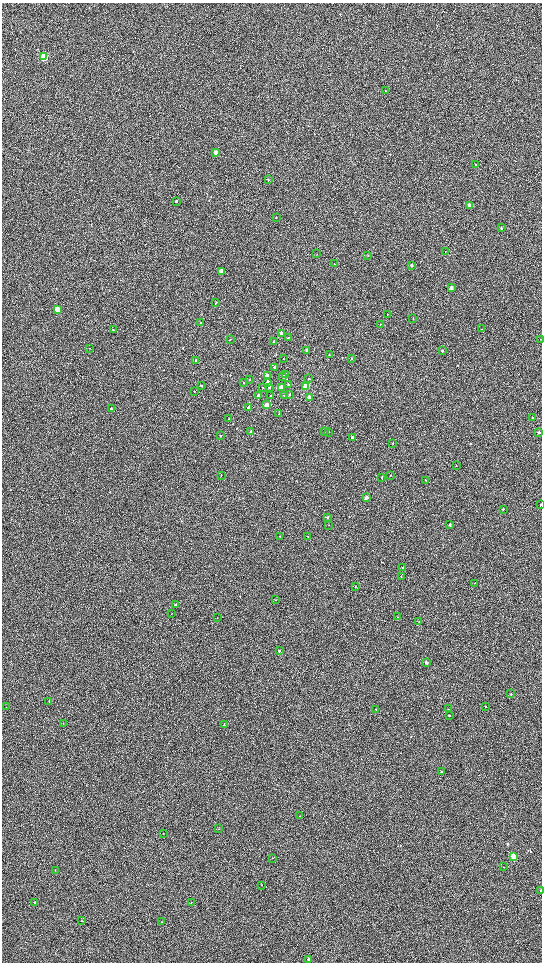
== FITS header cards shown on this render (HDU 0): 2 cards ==
NAXIS1  =                 1080 / length of data axis 1
NAXIS2  =                 1920 / length of data axis 2

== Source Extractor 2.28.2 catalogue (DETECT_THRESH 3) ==
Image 1080 x 1920 px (HDU 0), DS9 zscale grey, zoomed out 1/2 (1 PNG px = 2 x 2 image px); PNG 544 x 964 px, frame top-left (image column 1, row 1919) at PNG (2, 3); each listed source drawn as its Kron ellipse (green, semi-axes under 4 px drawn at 4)
Background 602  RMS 57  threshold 170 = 3 sigma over >= 5 px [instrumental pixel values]
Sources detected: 122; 4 cannot appear on this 1/2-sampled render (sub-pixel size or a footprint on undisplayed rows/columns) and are neither listed nor drawn; the other 118 listed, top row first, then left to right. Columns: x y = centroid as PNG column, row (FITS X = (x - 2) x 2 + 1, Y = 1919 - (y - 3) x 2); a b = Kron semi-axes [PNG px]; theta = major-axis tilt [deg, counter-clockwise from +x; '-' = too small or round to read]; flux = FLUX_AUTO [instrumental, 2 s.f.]
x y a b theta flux
44 56 4 3 - 920000
385 91 2 1 - 4100
215 152 3 3 - 84000
476 164 2 2 - 4600
268 179 3 2 - 8100
176 201 3 2 - 14000
470 206 3 2 - 210000
276 217 3 2 - 3300
501 228 2 2 - 12000
445 252 3 2 - 5300
317 254 3 2 - 4600
368 255 3 2 - 4000
334 263 2 2 - 4600
411 265 3 2 - 23000
221 271 3 3 - 220000
451 288 2 2 - 130000
216 303 3 2 - 8300
58 310 3 3 - 230000
387 314 2 1 - 3100
413 318 3 2 - 4600
201 323 3 2 - 7600
381 324 3 2 - 3400
482 329 2 2 - 5100
113 330 3 3 - 12000
281 333 3 2 - 72000
288 338 2 2 - 11000
541 339 2 2 - 4300
230 340 3 2 - 6400
274 342 3 2 - 16000
90 348 2 2 - 4600
307 350 2 2 - 32000
442 351 2 2 - 30000
329 355 2 2 - 7100
352 358 2 2 - 9700
283 359 2 2 - 6300
195 360 3 2 - 7500
275 367 3 2 - 36000
286 374 2 2 - 15000
267 376 3 2 - 210000
283 377 3 2 - 16000
250 379 2 2 - 9500
309 379 2 2 - 10000
267 382 3 2 - 52000
244 383 3 2 - 11000
288 384 2 2 - 12000
201 385 2 2 - 11000
306 386 3 3 - 460000
263 387 3 2 - 5600
269 387 3 3 - 25000
281 388 3 3 - 300000
194 391 2 2 - 6500
289 394 2 2 - 13000
284 395 2 2 - 15000
258 396 2 2 - 39000
271 396 2 2 - 6400
309 398 3 3 - 200000
266 405 3 2 - 160000
249 407 3 2 - 87000
111 409 3 3 - 19000
279 414 2 1 - 3500
532 418 2 2 - 7700
229 419 2 2 - 10000
324 431 3 2 - 8600
251 432 2 2 - 53000
328 432 3 2 - 9700
539 432 2 2 - 43000
220 436 2 2 - 10000
353 438 2 2 - 71000
393 443 4 2 - 4500
456 466 2 2 - 4400
221 475 2 2 - 4600
390 475 2 2 - 7500
382 477 2 2 - 7400
426 480 2 2 - 5000
366 497 2 2 - 110000
541 504 2 2 - 9200
503 509 2 2 - 6500
327 517 2 2 - 17000
329 525 2 2 - 4800
450 525 2 2 - 27000
280 536 2 2 - 3800
308 536 2 2 - 7400
402 568 2 2 - 33000
401 576 2 2 - 6100
475 583 2 2 - 7600
355 587 2 2 - 5700
275 600 2 2 - 3700
175 605 3 2 - 14000
171 614 2 2 - 2700
217 617 2 2 - 3200
398 617 2 1 - 3800
419 621 2 2 - 8800
279 651 2 2 - 30000
426 663 2 2 - 53000
511 694 3 2 - 6500
49 701 2 2 - 9200
6 707 2 2 - 3300
485 707 2 2 - 4800
376 709 2 2 - 4700
448 709 2 2 - 3800
449 715 2 2 - 10000
63 723 3 2 - 3500
224 724 2 2 - 7800
442 771 2 2 - 5600
300 816 2 2 - 5100
218 829 2 1 - 3000
163 834 2 2 - 4100
514 857 4 3 - 420000
272 858 2 2 - 4300
503 867 3 2 - 4400
55 870 2 2 - 4600
261 885 2 1 - 3200
541 891 3 2 - 15000
35 902 2 2 - 5200
191 902 2 2 - 5200
81 921 2 2 - 4400
162 921 2 2 - 3200
308 959 3 3 - 18000
At the frame edge (FLAGS 8, measured only in part): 2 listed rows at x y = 541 504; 541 891
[4 sub-pixel or undisplayed-footprint detections neither listed nor drawn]